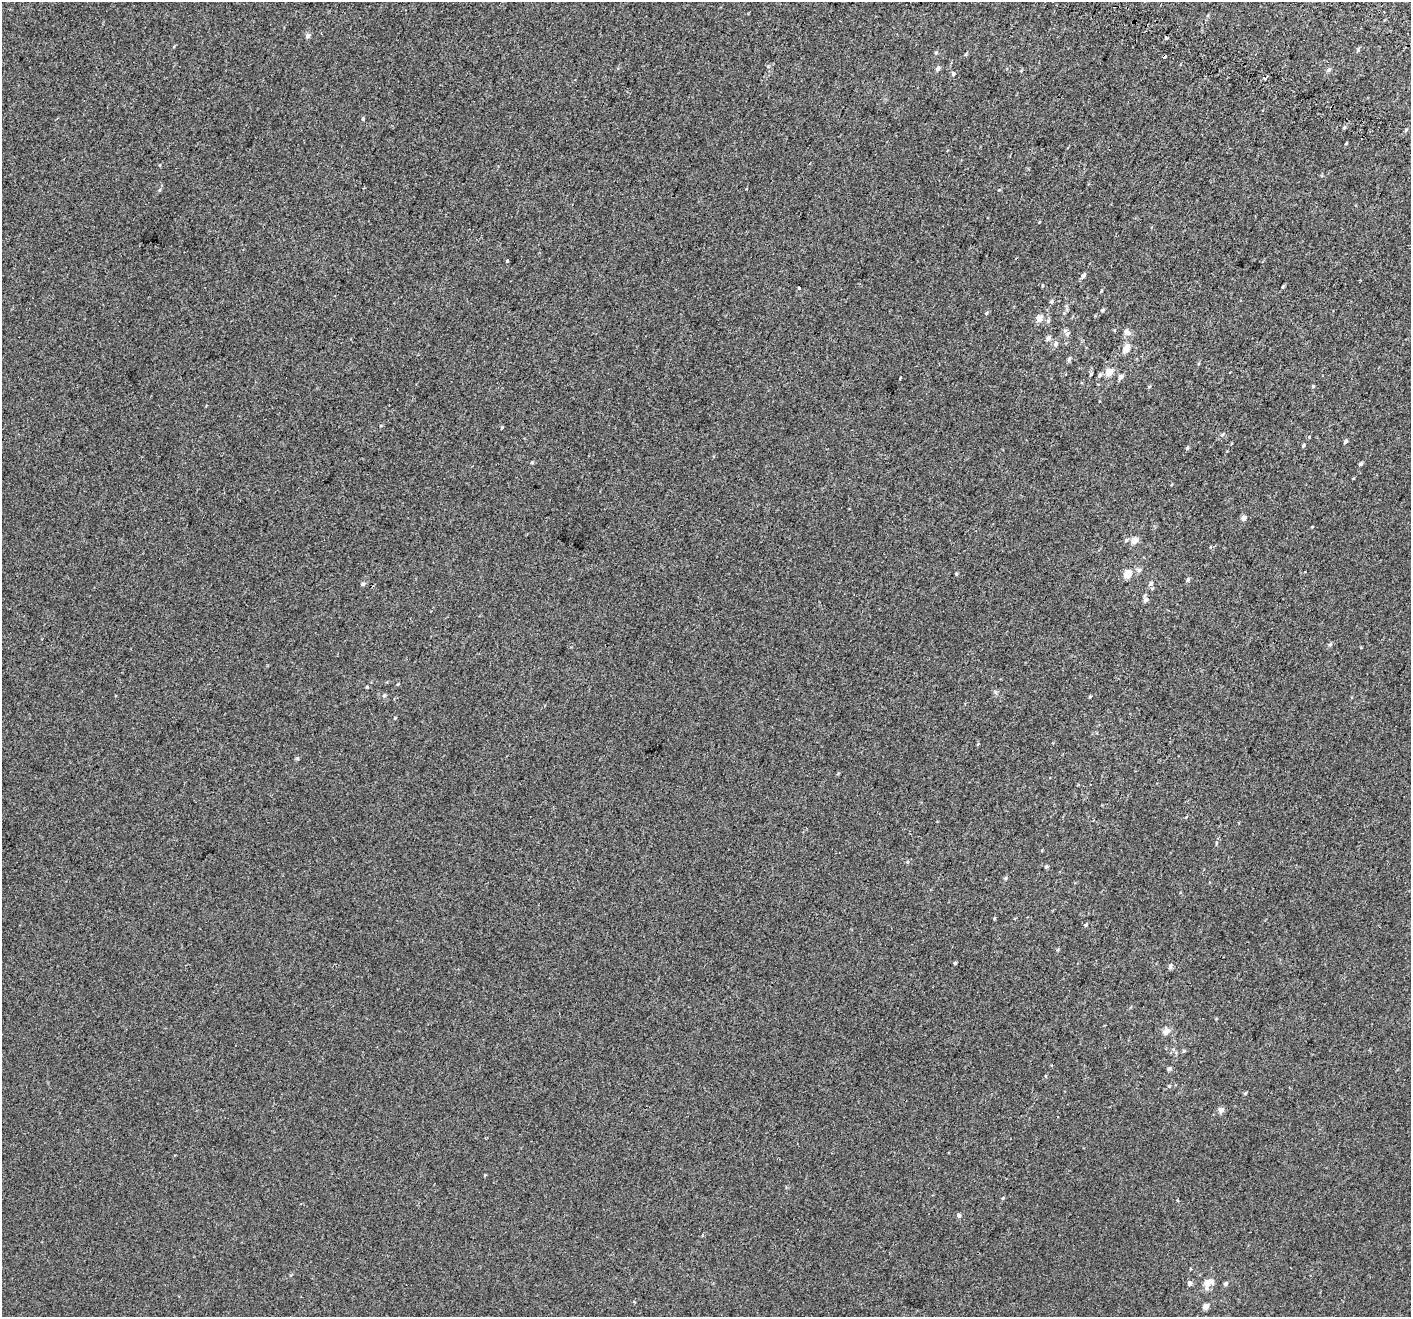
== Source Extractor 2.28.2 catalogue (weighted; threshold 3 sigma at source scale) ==
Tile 10 of 4 x 4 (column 2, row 3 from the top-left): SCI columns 1488-2896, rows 1699-3013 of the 5785 x 5965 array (HDU 1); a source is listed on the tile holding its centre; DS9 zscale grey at full resolution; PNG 1413 x 1319 px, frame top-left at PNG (2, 2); no overlay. Shown black and unused: <1% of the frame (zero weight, under 2 of 3 exposures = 6% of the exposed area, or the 3 px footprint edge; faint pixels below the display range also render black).
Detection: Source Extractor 2.28.2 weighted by HDU 2 'WHT'; one run over the whole footprint, this tile lists its part. Background 0.00147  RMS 0.0064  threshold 0.0287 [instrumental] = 3 sigma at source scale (4.5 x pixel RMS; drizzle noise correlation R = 1.50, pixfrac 1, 0.0396/0.0396 arcsec/px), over >= 5 px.
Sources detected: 81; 2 cosmic-ray / hot-pixel residue — not listed; the other 79 listed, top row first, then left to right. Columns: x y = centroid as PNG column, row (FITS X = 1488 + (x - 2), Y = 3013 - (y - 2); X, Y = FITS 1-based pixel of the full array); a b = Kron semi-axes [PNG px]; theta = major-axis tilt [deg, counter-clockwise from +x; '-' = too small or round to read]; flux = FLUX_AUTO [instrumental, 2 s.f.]
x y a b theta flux
321 33 4 2 - 0.4
308 36 6 5 - 2
1165 38 3 3 - 6.5
1358 50 6 4 71 0.83
936 52 5 4 - 0.78
938 69 6 5 - 1.7
1329 69 8 5 40 1.1
953 74 5 5 - 0.86
363 119 5 4 - 0.72
1344 127 5 3 - 0.65
1406 130 6 3 70 0.72
1346 143 5 3 - 0.47
159 190 5 3 - 0.71
507 260 3 3 - 4.3
1083 276 6 5 - 1.6
1283 287 5 3 - 0.65
799 288 3 3 - 2
1051 302 6 4 73 0.93
1102 310 5 4 - 0.77
986 313 5 4 - 0.76
1039 319 11 9 70 3.2
1048 321 6 5 - 1.1
1127 332 12 7 -46 2.4
1067 333 8 6 50 1.6
1048 338 6 5 - 1.9
1056 344 8 6 72 2
1126 349 11 8 59 4.7
1069 359 6 4 65 1.3
1109 372 5 4 - 10
1091 374 4 3 - 0.69
1100 375 6 5 - 1.3
1120 377 7 5 61 2.1
900 378 3 2 - 2.1
1313 386 4 4 - 0.68
502 428 4 3 - 0.51
1222 435 5 4 - 0.86
1345 441 5 4 - 1.4
1303 445 5 3 - 0.8
1187 448 5 4 - 0.9
532 462 4 4 - 0.65
1361 464 5 4 - 0.96
1243 518 5 4 - 3.5
1126 540 6 4 29 1
1134 540 6 5 - 6.2
1139 570 6 6 - 1.4
956 574 5 3 - 0.57
1127 574 5 4 - 14
1188 579 5 4 - 1.2
1151 583 7 6 - 1.4
363 584 5 5 - 0.96
1145 599 8 5 -82 2.2
1330 645 6 5 - 1.2
398 684 5 3 - 0.51
384 695 6 5 - 0.95
1090 696 4 3 - 0.55
395 718 4 4 - 0.48
978 744 5 3 - 0.59
1216 843 6 3 73 0.62
907 862 5 3 - 0.57
1046 867 5 4 - 0.76
1005 878 5 4 - 0.88
1086 925 5 4 - 0.92
955 963 4 3 - 0.74
1170 966 7 5 73 1.5
1166 1031 8 6 41 3.8
1184 1051 5 4 - 0.79
1169 1069 5 4 - 1.4
1046 1076 4 3 - 0.43
1169 1086 5 4 - 0.67
1245 1093 5 4 - 0.67
1221 1110 5 5 - 4.1
1003 1198 4 3 - 0.58
1178 1201 3 3 - 0.75
959 1216 5 5 - 1.5
702 1235 4 3 - 0.51
1190 1283 5 5 - 2.1
1208 1283 14 10 46 5.3
1225 1284 5 4 - 1.5
1206 1306 5 4 - 4.2
Unlisted compact peaks at least as high as the median listed source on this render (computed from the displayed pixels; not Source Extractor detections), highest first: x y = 297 758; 768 66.